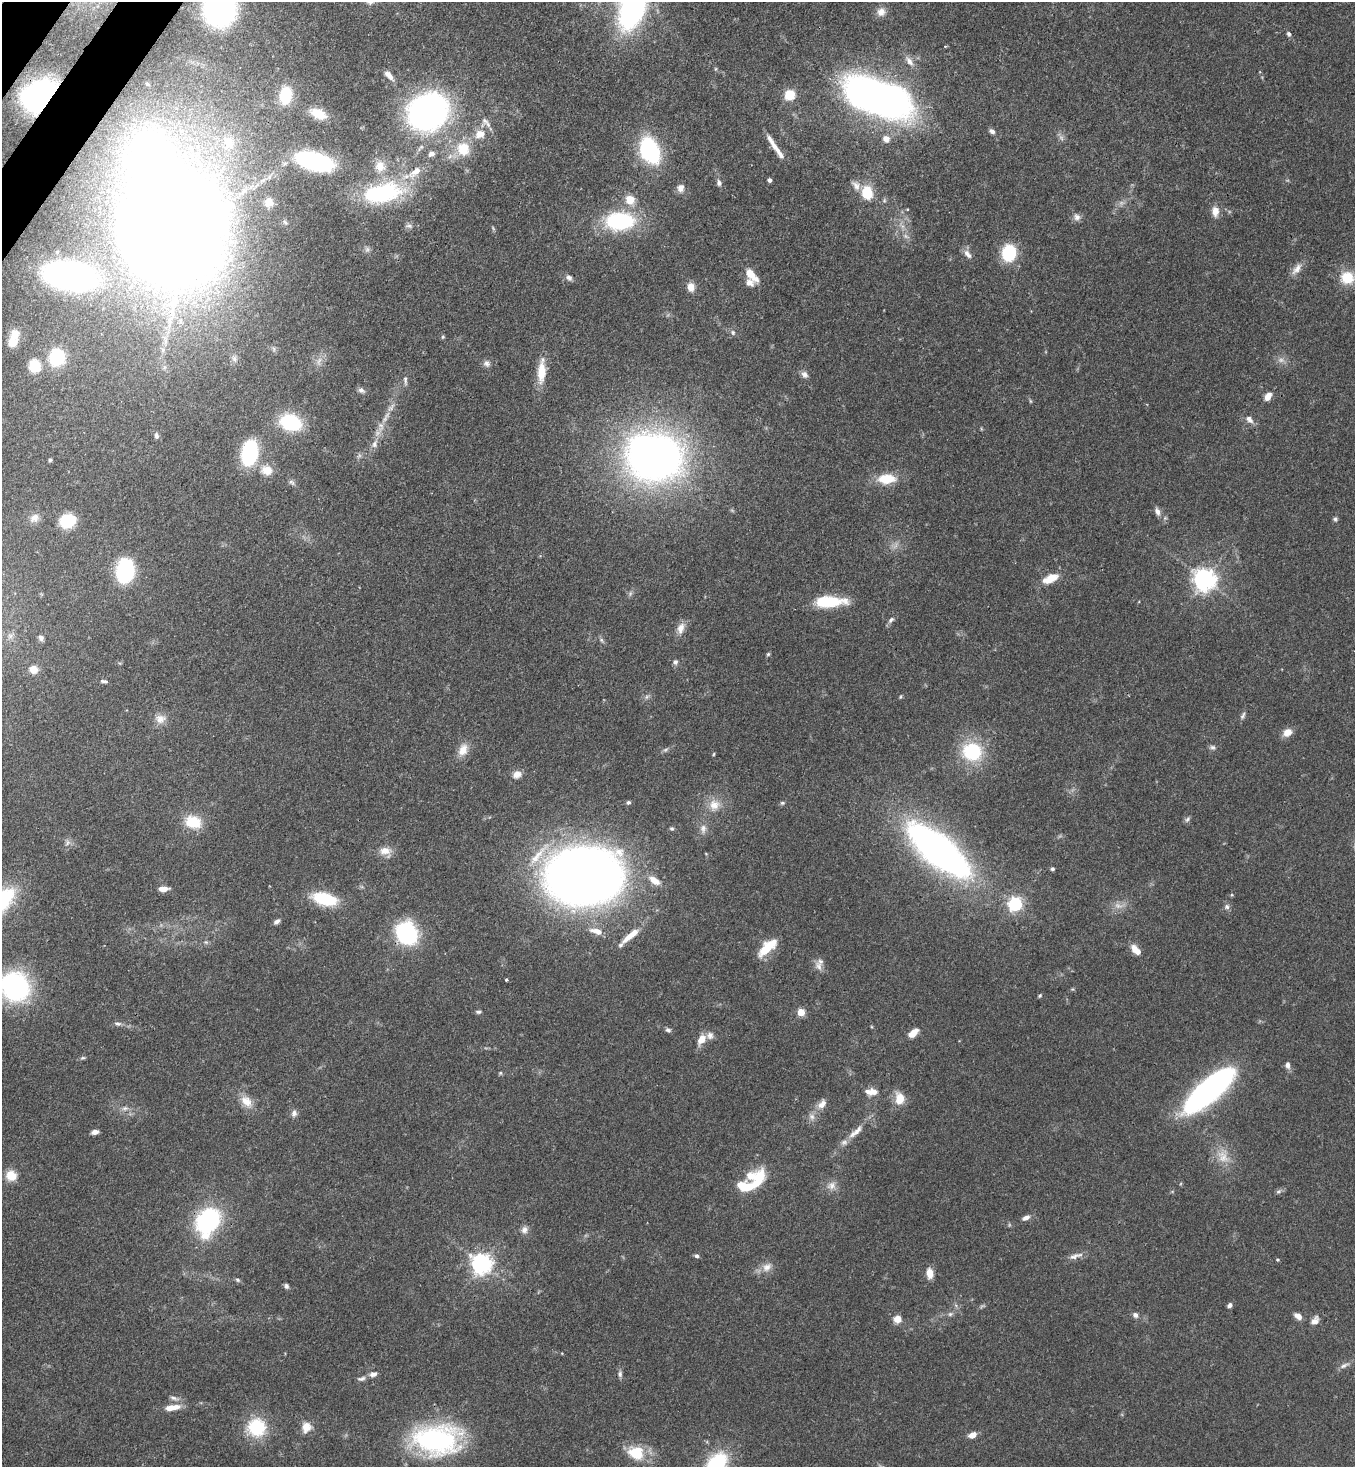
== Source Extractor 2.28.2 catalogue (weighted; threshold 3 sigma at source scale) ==
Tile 11 of 4 x 4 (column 3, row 3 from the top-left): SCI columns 2932-4284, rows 1525-2989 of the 6002 x 5980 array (HDU 1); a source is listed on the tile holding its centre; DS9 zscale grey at full resolution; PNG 1357 x 1469 px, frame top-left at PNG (2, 2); no overlay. Shown black and unused: <1% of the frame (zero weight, under 3 of 4 exposures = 7% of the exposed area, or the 3 px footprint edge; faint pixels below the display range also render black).
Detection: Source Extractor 2.28.2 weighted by HDU 2 'WHT'; one run over the whole footprint, this tile lists its part. Background 0.127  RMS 0.0044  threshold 0.0197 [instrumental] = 3 sigma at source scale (4.5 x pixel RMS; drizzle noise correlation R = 1.50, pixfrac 1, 0.05/0.05 arcsec/px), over >= 5 px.
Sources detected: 196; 7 too faint to see at this stretch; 2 inside a brighter object's white glare — not listed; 9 inside a brighter listed object's ellipse — not listed separately; the other 178 listed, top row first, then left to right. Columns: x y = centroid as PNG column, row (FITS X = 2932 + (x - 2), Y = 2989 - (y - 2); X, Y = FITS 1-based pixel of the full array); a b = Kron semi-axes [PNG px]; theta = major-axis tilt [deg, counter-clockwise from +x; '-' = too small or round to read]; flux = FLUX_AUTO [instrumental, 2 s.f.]
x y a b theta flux
632 6 43 24 78 130
220 10 28 26 64 60
881 12 12 11 - 3.4
1289 34 6 5 - 1
945 46 4 3 - 0.43
909 61 15 7 -55 3.1
389 75 13 5 -49 2.5
286 95 18 12 83 14
790 95 5 5 - 29
41 96 22 16 31 150
879 98 54 26 -21 290
428 112 28 25 34 180
318 114 18 10 -24 7.4
485 121 11 8 -46 2.2
992 131 8 5 -29 1.5
480 134 16 13 14 6.2
886 139 9 8 - 3
228 142 24 18 -78 13
775 147 33 5 -56 5.8
463 149 19 17 -66 11
650 150 25 16 -68 48
431 154 8 6 29 2.2
315 161 29 12 -16 83
380 166 17 14 -71 7.3
770 180 4 4 - 1.4
719 183 8 6 -84 1.4
856 186 14 8 -51 2.8
680 188 11 9 88 2.5
382 193 50 23 11 46
867 193 8 6 -78 24
630 200 13 12 - 6.2
269 202 10 9 - 3.8
1215 211 13 9 -88 3.8
1077 217 9 9 - 2
620 221 33 20 2 40
409 226 9 5 -12 1.3
173 227 94 82 -85 1100
1009 253 13 10 80 27
968 254 14 7 -51 2.5
1297 269 18 8 54 3.6
751 274 18 8 -48 6.8
70 276 44 22 -11 140
569 278 9 6 -49 1.5
1347 278 14 13 - 11
691 287 11 9 -76 3.4
733 333 8 6 -61 1.1
443 337 5 5 - 0.53
13 342 12 11 - 5.8
57 357 13 12 - 34
234 359 9 7 -88 1.8
319 361 14 5 76 2.2
487 363 9 8 - 1.7
35 366 10 9 - 17
541 371 31 10 87 8.9
804 374 10 7 -49 1.9
405 380 13 5 -84 1.4
361 390 10 6 -27 1.5
1268 397 9 6 60 3.7
1030 401 6 3 -71 0.52
1249 419 12 8 -50 2.4
290 422 17 13 -15 36
381 426 13 8 -83 3.4
156 436 8 5 -84 1.2
375 444 12 8 75 2.8
249 453 19 12 80 46
655 457 39 33 4 320
50 460 4 4 - 0.69
266 470 17 14 -24 6.5
887 479 22 12 2 11
292 482 10 5 -44 1.2
1157 511 11 6 -68 2.1
34 518 13 11 35 3.2
1335 519 6 6 - 0.9
67 521 11 9 18 23
125 571 14 10 81 70
1051 578 18 8 24 8.1
1205 580 7 7 - 350
829 601 31 11 2 22
891 620 10 5 44 1.4
681 628 16 9 70 3.7
41 638 7 6 - 1.5
601 640 6 6 - 0.87
768 654 5 5 - 0.63
675 662 7 7 - 1.2
33 669 10 9 - 4
104 681 9 4 -9 1.1
647 697 7 5 59 1
901 697 7 3 81 0.5
1243 715 11 5 62 1.2
160 719 15 12 5 4.4
1287 732 11 8 34 4.3
1212 747 8 7 - 1.2
463 750 17 11 67 5.3
665 750 8 4 31 0.95
972 752 26 24 -19 25
714 754 5 3 - 0.43
517 774 11 9 28 3.1
628 802 5 5 - 0.89
782 803 6 5 - 0.7
714 805 17 15 62 6.4
1187 819 9 5 45 1.1
193 822 21 16 -16 11
672 828 6 5 - 0.71
703 828 13 9 90 2.8
68 842 9 6 72 1.4
938 850 53 21 -40 240
385 851 17 12 -18 4.8
538 855 48 10 49 13
1052 869 4 4 - 0.78
583 876 52 38 2 550
654 880 17 8 -34 4.9
163 889 9 5 2 4.4
325 899 23 11 -14 22
1015 904 6 6 - 94
1227 907 7 6 - 1.3
277 921 8 5 35 1.5
596 931 16 7 -15 4.2
407 933 16 14 -60 59
631 935 25 7 39 7
767 948 23 9 43 13
1136 950 14 7 -43 4.7
819 966 15 9 -66 3
506 980 3 3 - 0.79
15 986 25 22 -55 84
1040 996 6 4 49 0.58
478 1012 6 4 -3 0.96
801 1012 5 4 - 13
118 1024 10 5 -6 1.4
668 1030 7 5 -34 1.1
913 1033 10 6 39 5.9
702 1039 11 7 60 5.3
83 1058 7 4 18 0.75
1287 1065 9 6 -86 1.8
500 1073 5 5 - 0.57
1209 1090 56 18 41 120
873 1092 12 9 13 3.4
899 1099 12 9 -87 7.3
246 1101 19 12 -45 5.9
822 1104 15 9 53 3.5
125 1108 10 6 9 1.7
294 1113 9 7 74 1.8
812 1117 10 8 -65 2.2
95 1132 7 4 11 2.1
856 1132 27 8 41 5.4
1223 1157 22 14 -48 7.9
11 1175 13 12 - 6.5
755 1182 34 11 48 17
831 1186 13 10 23 3.3
1278 1191 8 5 32 1
1026 1218 9 6 26 2.1
208 1221 29 21 60 55
524 1230 10 8 70 2
697 1256 6 5 - 0.99
1076 1256 22 7 18 2.8
1277 1260 5 4 - 0.5
481 1264 7 7 - 290
767 1267 15 10 36 4
930 1273 8 5 -83 6.9
237 1280 7 5 -28 0.81
286 1286 6 5 - 1.1
1229 1305 6 4 45 1.5
950 1314 8 6 16 1.2
1135 1315 6 6 - 1.6
1298 1316 10 6 -31 2.7
898 1319 5 5 - 12
1315 1321 12 8 53 2.8
1344 1365 15 5 25 1.9
373 1374 10 6 14 2
620 1374 8 5 -90 1.2
361 1379 13 6 12 1.6
174 1398 12 5 -14 1.6
172 1407 19 7 8 6
257 1427 21 21 - 22
306 1427 13 11 73 5.2
972 1435 8 5 26 4.2
436 1440 37 23 -1 110
636 1453 23 19 -21 13
716 1464 27 17 54 37
Overlapping masked pixels (flux is a lower limit): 4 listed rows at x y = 41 96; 173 227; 407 933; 208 1221
Isophote crosses this tile's border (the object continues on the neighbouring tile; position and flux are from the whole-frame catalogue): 5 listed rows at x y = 632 6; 220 10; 879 98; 15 986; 716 1464